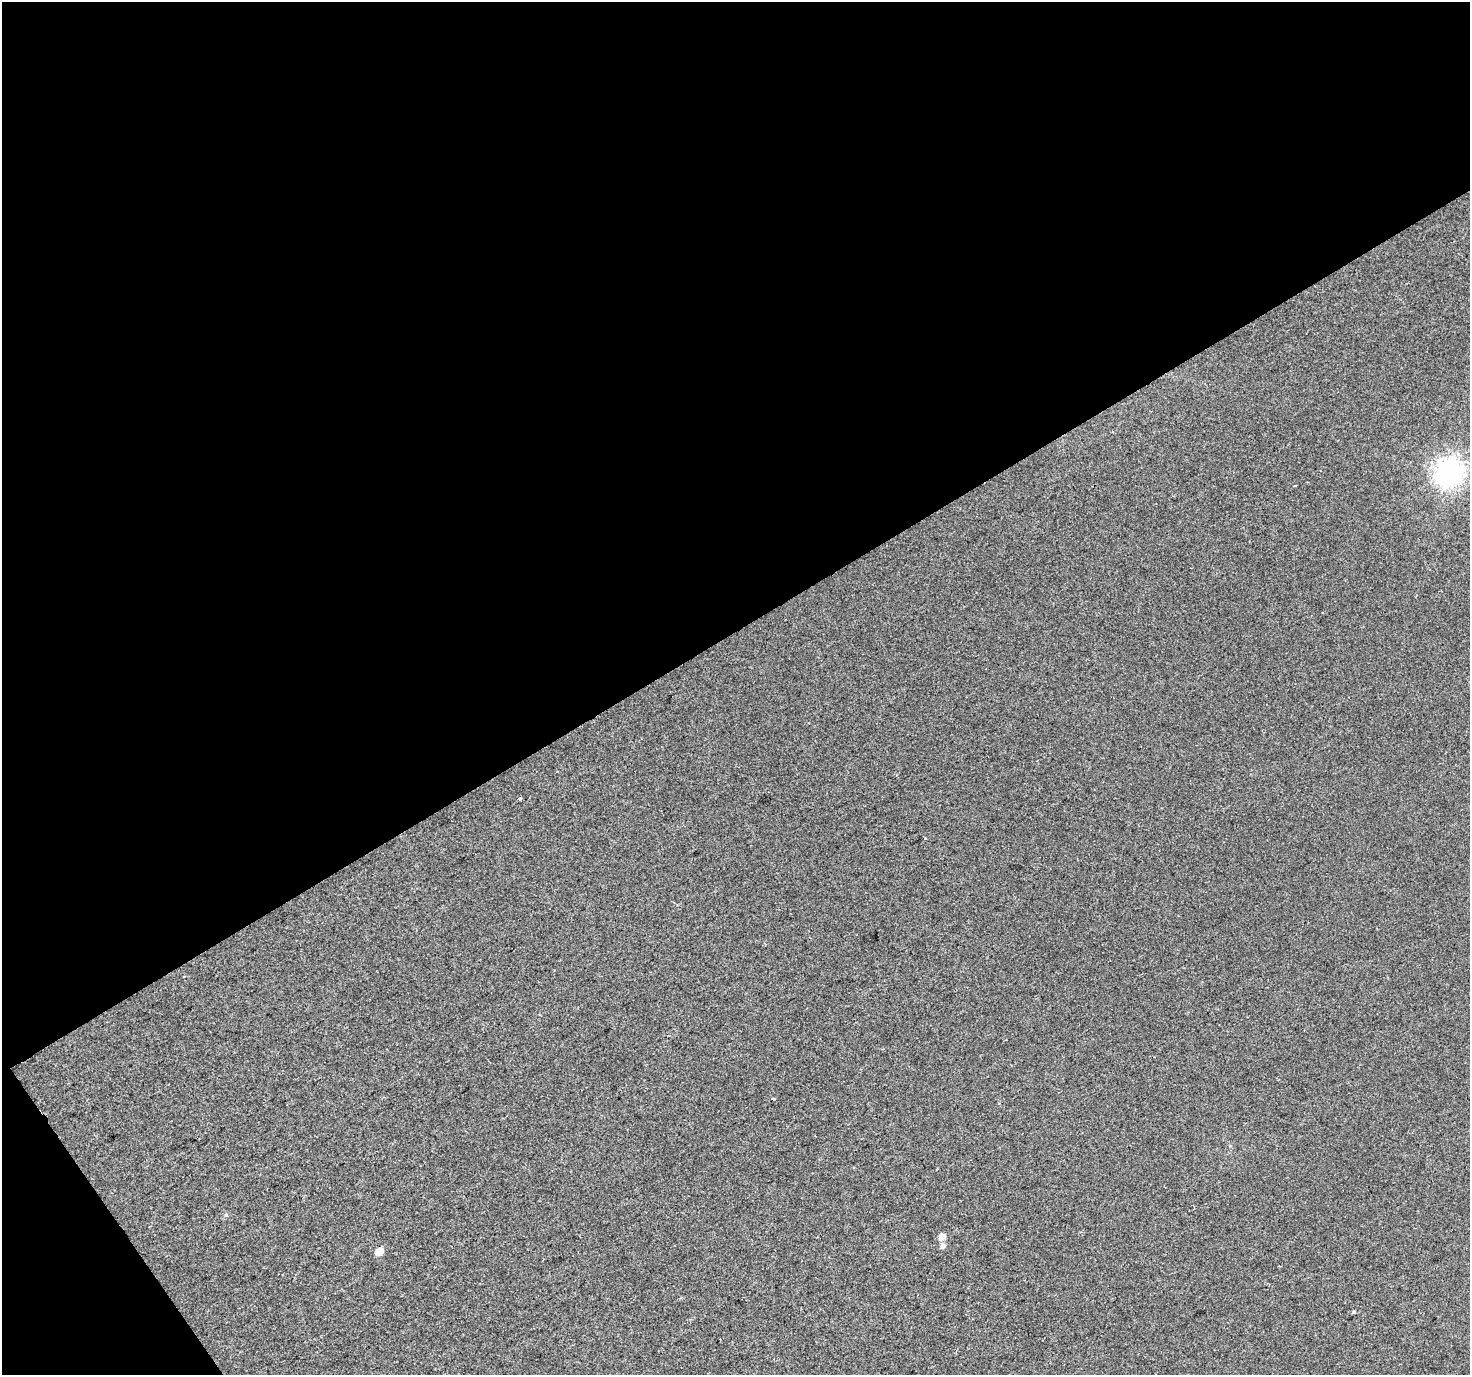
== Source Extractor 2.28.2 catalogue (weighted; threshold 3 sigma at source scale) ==
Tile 1 of 2 x 2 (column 1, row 1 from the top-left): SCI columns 1-1468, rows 1458-2830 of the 2936 x 2896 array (HDU 1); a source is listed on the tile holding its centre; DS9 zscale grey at full resolution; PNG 1472 x 1377 px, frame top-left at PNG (2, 2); no overlay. Shown black and unused: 48% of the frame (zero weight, under 2 of 3 exposures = <1% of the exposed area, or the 3 px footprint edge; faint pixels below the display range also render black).
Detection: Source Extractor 2.28.2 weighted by HDU 2 'WHT'; one run over the whole footprint, this tile lists its part. Background 0.0319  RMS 0.0085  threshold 0.0381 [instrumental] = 3 sigma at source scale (4.5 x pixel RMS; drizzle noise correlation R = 1.50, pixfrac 1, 0.0396/0.0396 arcsec/px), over >= 5 px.
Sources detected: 9; all 9 listed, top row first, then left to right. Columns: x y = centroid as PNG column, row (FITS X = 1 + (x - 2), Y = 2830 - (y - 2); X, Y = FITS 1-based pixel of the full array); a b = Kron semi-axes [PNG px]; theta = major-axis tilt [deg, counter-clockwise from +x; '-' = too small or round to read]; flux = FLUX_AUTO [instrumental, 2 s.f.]
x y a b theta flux
1449 472 10 9 - 710
1295 485 3 3 - 3.3
520 798 3 3 - 1.5
773 1099 3 3 - 0.78
226 1215 5 3 - 0.96
942 1236 6 6 - 6.1
942 1246 6 6 - 3.5
379 1251 6 5 - 9.4
1354 1312 3 3 - 2.4